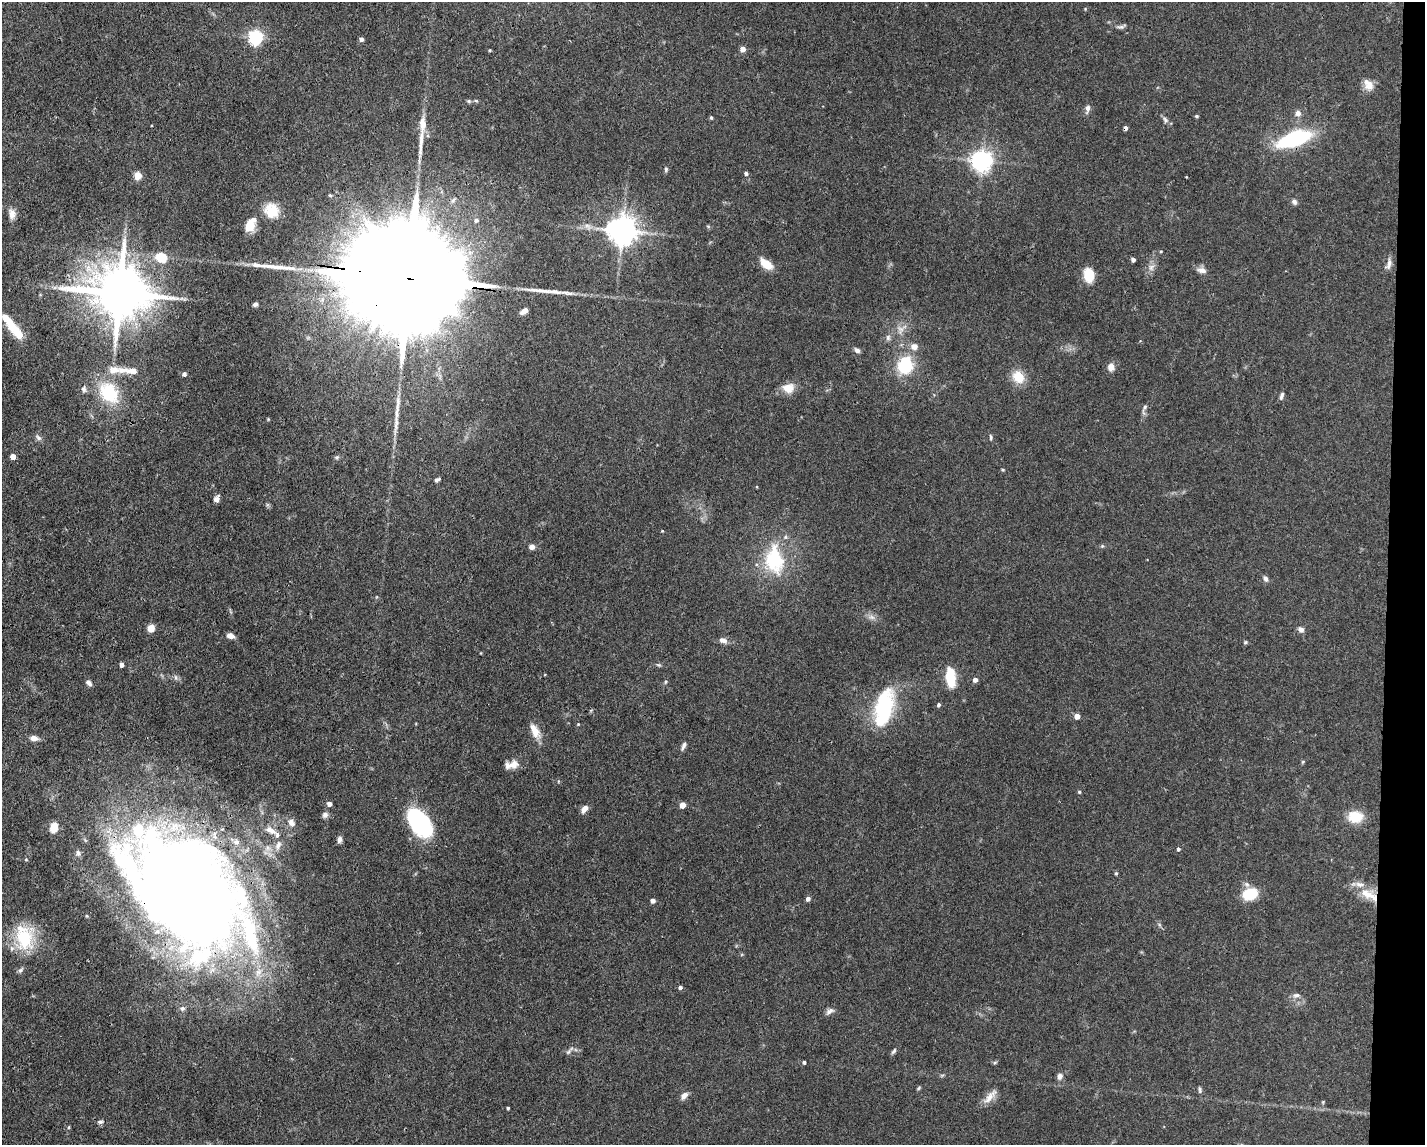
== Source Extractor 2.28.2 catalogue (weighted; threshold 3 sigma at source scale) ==
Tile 6 of 3 x 4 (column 3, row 2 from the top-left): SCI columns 2956-4378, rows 2287-3429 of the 4598 x 4572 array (HDU 1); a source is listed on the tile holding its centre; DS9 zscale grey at full resolution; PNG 1427 x 1147 px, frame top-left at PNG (2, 2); no overlay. Shown black and unused: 3% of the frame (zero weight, under 3 of 4 exposures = <1% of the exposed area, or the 3 px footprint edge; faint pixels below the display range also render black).
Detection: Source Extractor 2.28.2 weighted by HDU 2 'WHT'; one run over the whole footprint, this tile lists its part. Background 0.0928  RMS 0.0042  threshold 0.0191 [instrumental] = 3 sigma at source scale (4.5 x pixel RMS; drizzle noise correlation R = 1.50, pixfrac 1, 0.05/0.05 arcsec/px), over >= 5 px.
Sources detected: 138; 2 inside a brighter object's white glare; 1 cosmic-ray / hot-pixel residue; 2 long thin detections or spike segments (spike, bleed or trail) — not listed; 9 inside a brighter listed object's ellipse — not listed separately; the other 124 listed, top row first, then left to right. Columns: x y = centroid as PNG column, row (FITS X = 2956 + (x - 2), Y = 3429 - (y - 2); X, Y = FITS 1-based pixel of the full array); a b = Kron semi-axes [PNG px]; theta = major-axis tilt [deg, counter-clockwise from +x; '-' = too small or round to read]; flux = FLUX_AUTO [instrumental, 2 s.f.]
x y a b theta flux
1085 9 5 4 - 0.37
1121 27 14 5 9 1.2
256 37 6 6 - 97
361 39 4 4 - 1.5
743 49 5 4 - 3.1
490 50 3 3 - 0.4
1369 85 13 12 - 3.8
469 101 5 5 - 0.58
1087 109 12 6 80 1.7
1298 113 7 7 - 2.3
1196 116 4 3 - 0.53
711 117 4 3 - 0.65
1165 119 10 6 -45 1.3
423 124 22 8 89 5.3
1294 139 31 13 20 44
982 160 7 7 - 270
666 169 7 5 82 0.8
746 173 5 5 - 0.77
138 175 5 5 - 11
453 200 8 5 62 1.1
1294 202 7 6 - 1.2
271 210 19 17 -53 8.5
12 214 15 9 -75 2.9
476 220 6 6 - 1.3
249 226 14 10 67 5.4
622 230 8 8 - 660
1161 251 4 3 - 0.35
161 258 12 10 -30 8.9
1133 260 4 4 - 1.4
766 264 17 9 -37 5.6
1389 264 17 6 77 2
1151 267 10 8 67 2.2
1202 270 13 8 -13 2.1
1089 275 14 10 -83 8.8
410 279 83 22 -8 31000
120 293 16 14 -8 2700
255 304 6 5 - 1.1
524 311 9 5 32 1.9
13 328 17 13 -41 7.5
900 329 14 9 -86 3
888 338 8 6 89 1.2
914 346 9 8 - 2.7
857 350 7 5 -39 1.4
905 366 17 14 74 19
1111 367 9 8 - 2.8
129 371 36 8 -3 5.7
184 374 4 4 - 1.3
1018 377 16 13 -54 7.5
788 388 15 12 -1 5
84 389 9 6 -73 1.3
109 393 28 21 -52 22
1282 396 10 4 73 1.1
1145 407 10 5 60 1.1
991 437 8 4 -86 0.68
38 438 9 6 -40 1.3
13 457 4 4 - 3.9
337 457 6 5 - 0.72
1003 470 5 3 - 0.39
437 480 7 4 25 0.99
216 499 7 6 - 1.9
662 531 3 3 - 0.36
532 547 7 6 - 1.8
774 560 37 23 -83 27
1265 578 8 6 -67 1.2
872 617 10 6 -26 1.7
151 628 7 6 - 4.3
1301 629 7 6 - 1.9
230 636 8 5 -19 2.3
723 640 11 7 -18 2
1245 642 5 4 - 0.53
121 665 4 4 - 1.7
658 665 7 4 -19 0.67
175 677 7 4 -89 0.82
951 678 19 9 -85 12
975 680 5 5 - 1.9
665 682 6 4 88 0.52
89 683 7 6 - 1.5
939 705 4 4 - 0.92
884 707 39 17 76 36
1077 716 4 4 - 4
578 724 4 3 - 0.34
535 731 21 9 -62 4.8
34 738 10 7 -7 2.3
683 746 12 5 65 1.4
1303 761 5 3 - 0.44
514 764 15 11 35 3.4
1079 792 5 4 - 0.57
329 804 5 4 - 2.1
683 805 5 4 - 5.6
584 809 10 6 51 2.2
325 815 8 7 - 1.5
1355 817 16 12 2 10
419 822 27 16 -52 57
291 823 12 9 -49 2.7
54 827 10 7 78 5.7
270 830 16 8 -34 4.3
339 839 9 6 78 1.4
278 845 14 8 68 3.4
1178 849 4 4 - 0.99
78 853 9 7 -76 1.4
26 859 5 4 - 0.46
1116 873 5 4 - 0.49
185 888 117 72 -45 910
1250 894 15 11 19 13
1367 894 19 14 -25 7.2
808 899 4 4 - 1.8
653 901 4 4 - 2.1
24 937 35 24 -84 22
680 987 4 4 - 1.1
1296 995 11 5 1 1.4
182 1008 6 5 - 1.1
830 1011 12 6 34 1.7
894 1051 9 4 53 0.87
568 1052 9 5 47 1
804 1062 4 4 - 0.96
995 1062 6 4 20 0.54
1060 1076 8 6 75 1.8
919 1088 6 4 60 0.53
1200 1090 9 4 -84 0.81
684 1096 11 7 50 2
990 1096 25 8 47 4
508 1108 3 3 - 0.57
100 1122 8 5 2 0.97
69 1127 5 3 - 0.41
Overlapping masked pixels (flux is a lower limit): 4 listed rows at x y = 1294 139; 410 279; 120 293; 185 888
Isophote crosses this tile's border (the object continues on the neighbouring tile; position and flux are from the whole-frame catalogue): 1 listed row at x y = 185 888